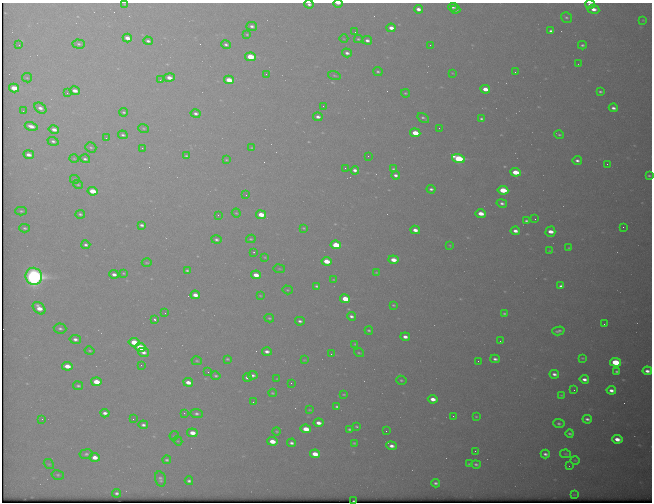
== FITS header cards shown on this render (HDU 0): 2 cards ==
NAXIS1  =                  650 / Width of table row in bytes
NAXIS2  =                  500 / Number of rows in table

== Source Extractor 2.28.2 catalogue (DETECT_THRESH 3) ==
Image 650 x 500 px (HDU 0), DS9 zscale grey, 1 PNG px = 1 image px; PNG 654 x 504 px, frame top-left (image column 1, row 500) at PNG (2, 3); each listed source drawn as its Kron ellipse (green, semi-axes under 4 px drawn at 4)
Background 572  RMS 3.1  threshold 9.32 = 3 sigma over >= 5 px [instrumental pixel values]
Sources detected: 226; all 226 listed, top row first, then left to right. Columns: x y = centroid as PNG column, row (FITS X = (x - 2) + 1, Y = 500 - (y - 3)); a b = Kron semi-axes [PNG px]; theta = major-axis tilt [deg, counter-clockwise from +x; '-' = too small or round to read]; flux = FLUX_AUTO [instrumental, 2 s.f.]
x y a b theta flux
338 3 5 2 - 820
124 4 4 2 - 140
309 4 5 3 - 690
590 4 5 3 - 1300
453 7 4 3 - 570
418 9 4 3 - 1300
593 9 6 4 -8 1600
455 10 5 4 - 580
566 17 6 5 - 420
643 20 3 2 - 140
252 26 5 4 - 720
391 28 4 3 - 1700
551 31 4 3 - 640
355 32 2 2 - 85
247 34 3 3 - 230
127 38 4 3 - 2100
344 39 4 3 - 150
358 39 4 3 - 290
367 40 5 4 - 810
148 41 5 3 - 570
79 44 6 4 -3 450
226 44 5 4 - 530
19 45 3 3 - 170
430 45 2 2 - 320
582 45 4 3 - 420
347 53 5 4 - 790
250 57 5 4 - 8800
578 64 2 2 - 95
378 72 5 4 - 350
515 72 3 3 - 240
452 73 3 2 - 130
266 74 2 2 - 380
334 75 6 4 -17 310
169 77 5 4 - 1900
27 78 5 4 - 290
160 80 2 2 - 120
229 80 5 4 - 4800
14 88 5 4 - 4500
485 89 5 3 - 2500
75 91 5 4 - 1500
600 92 4 3 - 410
67 93 4 3 - 180
405 93 4 3 - 320
323 106 2 2 - 200
40 108 7 4 -37 1100
613 108 4 3 - 820
23 111 3 2 - 150
124 112 4 3 - 320
196 113 5 4 - 630
318 117 5 3 - 940
423 118 6 3 -31 460
482 119 4 3 - 400
31 126 6 4 -16 1600
144 128 6 3 -19 250
439 128 2 2 - 95
54 130 5 4 - 1500
415 133 5 4 - 4800
123 135 5 3 - 470
559 135 5 3 - 350
106 138 2 2 - 120
53 141 6 4 -18 550
91 147 6 5 - 390
142 148 2 2 - 930
252 148 4 3 - 190
29 155 5 4 - 1400
186 156 4 3 - 310
368 156 2 2 - 98
74 158 5 3 - 200
85 159 5 4 - 520
458 159 6 4 -18 21000
226 160 3 3 - 210
577 160 4 3 - 690
607 164 2 2 - 340
345 168 2 2 - 100
393 169 4 3 - 310
355 170 4 3 - 920
515 172 5 4 - 5600
396 175 4 3 - 780
649 176 3 2 - 270
75 179 5 4 - 260
78 184 5 4 - 280
431 189 4 3 - 580
503 190 5 4 - 8900
93 191 5 4 - 5100
246 195 2 2 - 160
502 203 5 4 - 660
21 211 6 4 -1 360
236 213 4 3 - 230
481 213 5 4 - 3100
80 214 5 3 - 390
218 215 3 2 - 180
261 215 5 4 - 4100
535 219 2 2 - 120
527 221 4 3 - 440
142 225 4 3 - 610
623 227 2 2 - 370
25 228 5 3 - 370
304 228 3 2 - 210
415 230 5 3 - 1600
515 231 4 3 - 1300
550 232 5 5 - 2200
251 239 4 4 - 280
216 240 5 4 - 530
86 245 4 3 - 580
336 245 5 4 - 8900
450 245 4 3 - 190
569 248 3 2 - 190
550 251 4 2 - 160
254 252 3 3 - 230
265 257 4 3 - 190
393 260 5 4 - 2600
326 261 5 4 - 4300
147 263 5 2 - 200
279 269 6 3 -8 210
187 271 4 3 - 350
376 272 3 2 - 140
124 273 4 3 - 210
114 274 4 3 - 1100
256 275 5 4 - 2700
34 276 9 8 - 100000
334 280 4 2 - 180
317 286 4 3 - 400
561 286 4 3 - 670
287 290 5 4 - 260
195 295 5 3 - 1900
260 295 4 2 - 170
345 299 5 4 - 6800
393 305 3 3 - 230
39 308 7 5 -44 2800
165 313 2 2 - 130
504 313 3 3 - 320
351 316 4 3 - 710
269 318 5 3 - 330
155 320 4 3 - 400
300 321 5 4 - 600
604 324 2 2 - 460
60 328 6 5 - 560
369 330 4 4 - 360
558 331 6 3 15 530
405 337 5 3 - 1300
75 339 6 4 -11 860
500 341 2 2 - 100
134 342 5 4 - 6100
355 344 4 3 - 220
140 347 5 4 - 9800
90 351 5 4 - 290
267 351 5 3 - 990
144 352 5 4 - 1000
359 353 5 3 - 250
331 354 2 2 - 390
582 358 4 3 - 200
227 359 3 3 - 260
495 359 5 3 - 650
304 360 4 2 - 150
197 361 5 4 - 250
478 361 2 2 - 370
615 362 5 4 - 12000
141 365 2 2 - 150
67 366 5 4 - 2900
617 371 4 3 - 410
647 371 4 3 - 1000
208 372 2 2 - 150
554 374 5 3 - 880
253 375 5 3 - 660
216 376 5 4 - 410
247 377 4 3 - 750
277 379 3 2 - 130
584 379 5 3 - 1100
401 380 5 4 - 340
96 382 5 4 - 4200
188 382 5 4 - 2100
291 383 2 2 - 170
78 386 5 4 - 380
574 390 2 2 - 100
611 390 5 3 - 1100
272 393 4 3 - 260
344 394 4 2 - 200
561 395 4 3 - 210
433 399 5 4 - 2000
253 402 2 2 - 150
337 407 4 3 - 410
310 410 3 2 - 160
105 413 4 3 - 950
184 413 3 3 - 240
196 414 6 4 -2 560
453 416 2 2 - 130
476 417 3 3 - 210
42 419 2 2 - 290
133 419 2 2 - 230
587 419 5 3 - 670
318 423 5 3 - 1500
559 424 5 4 - 450
143 425 5 3 - 640
357 427 4 4 - 290
306 429 5 4 - 4300
349 429 3 3 - 360
277 431 4 3 - 210
386 431 2 2 - 570
192 433 5 4 - 2500
570 434 4 3 - 410
174 436 5 4 - 190
617 439 5 4 - 2200
178 441 5 4 - 200
272 441 5 4 - 3100
292 443 4 3 - 650
354 443 3 3 - 250
391 446 5 4 - 1200
475 451 2 2 - 490
86 454 6 4 9 500
315 454 5 4 - 3800
545 454 4 3 - 690
566 454 5 4 - 240
95 457 5 4 - 2100
167 460 4 3 - 420
575 460 5 3 - 220
49 464 5 4 - 280
469 464 4 3 - 260
476 464 5 4 - 440
569 466 2 2 - 120
58 475 6 5 - 400
160 479 8 5 -76 580
189 481 4 3 - 530
436 483 4 3 - 500
117 493 4 3 - 550
574 494 3 2 - 150
354 501 2 2 - 110
At the frame edge (FLAGS 8, measured only in part): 6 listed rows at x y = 338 3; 124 4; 309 4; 590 4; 649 176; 354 501